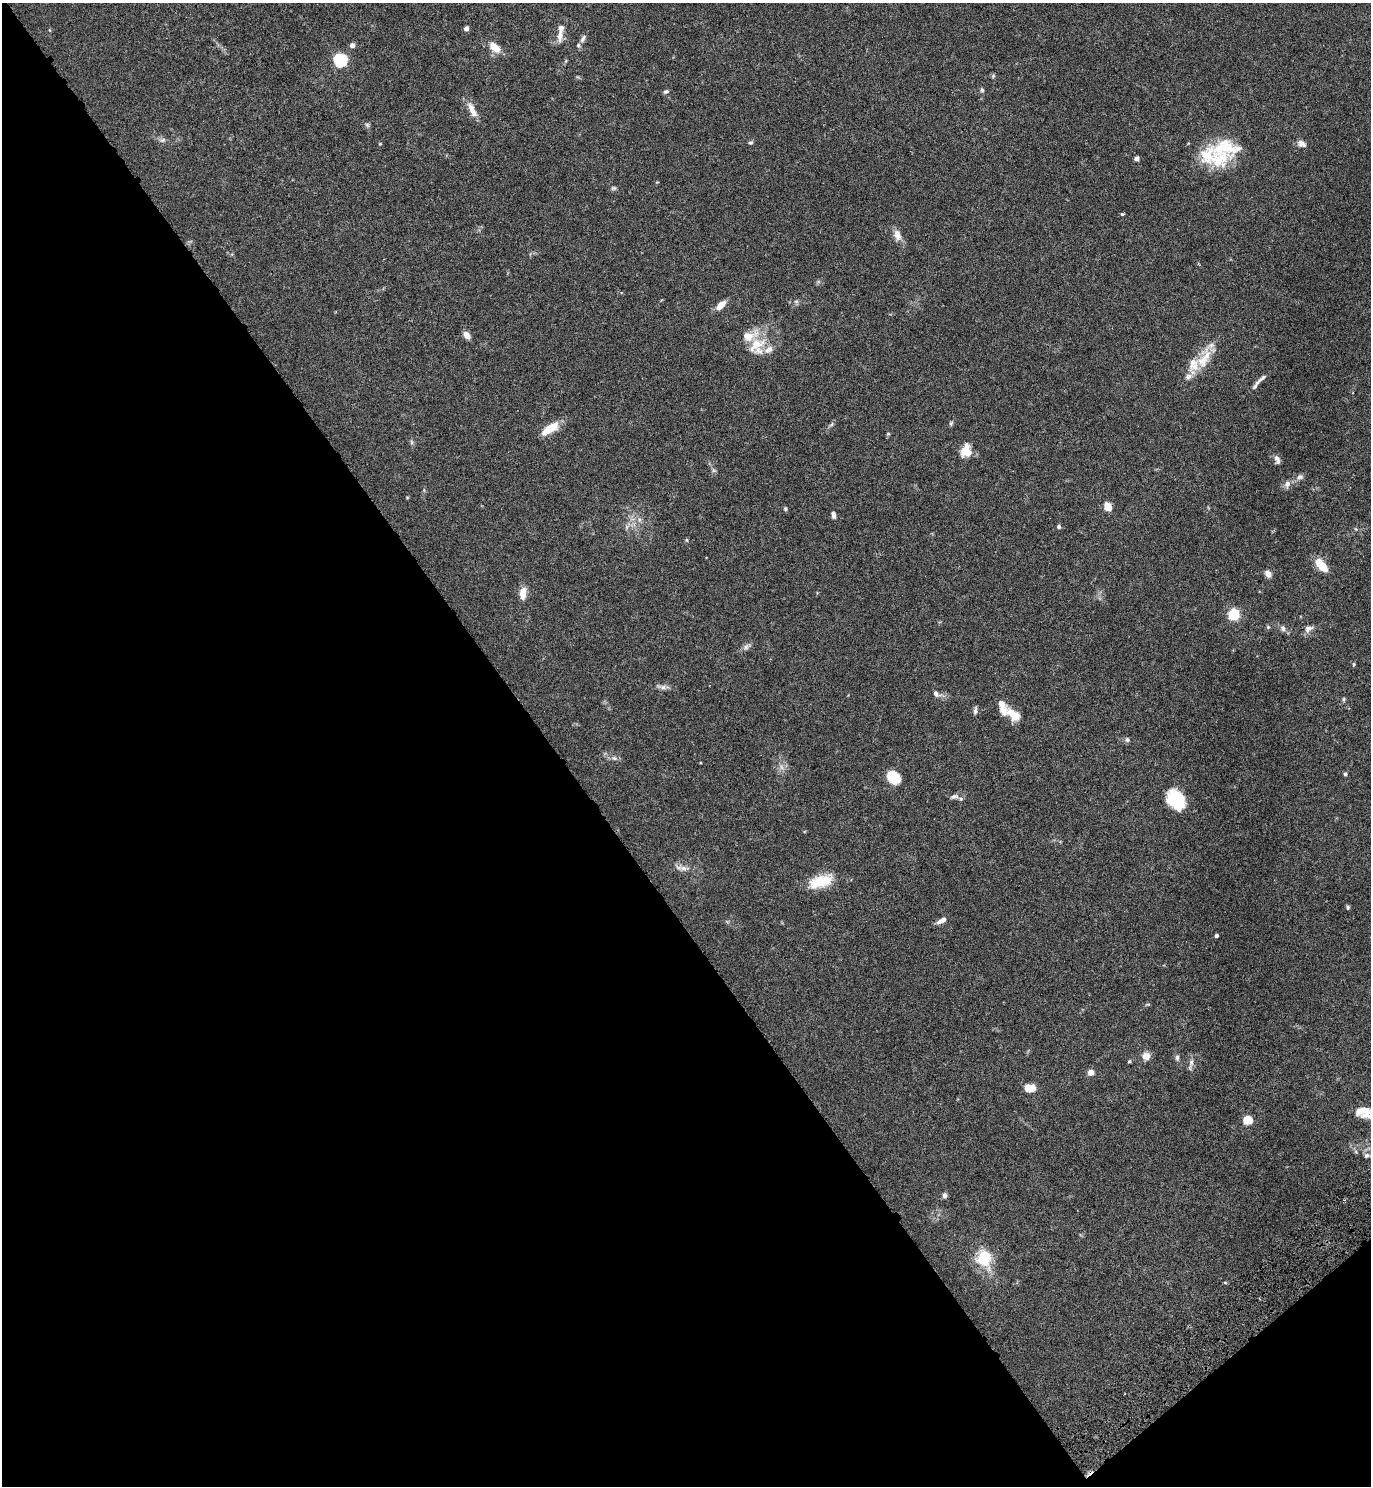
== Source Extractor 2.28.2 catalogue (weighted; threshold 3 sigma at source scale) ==
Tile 14 of 4 x 4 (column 2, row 4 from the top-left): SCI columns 1570-2938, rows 52-1535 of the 6071 x 6081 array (HDU 1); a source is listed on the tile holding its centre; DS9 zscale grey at full resolution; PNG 1373 x 1488 px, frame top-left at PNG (2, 3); no overlay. Shown black and unused: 42% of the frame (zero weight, under 4 of 7 exposures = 5% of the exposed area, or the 3 px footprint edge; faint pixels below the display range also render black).
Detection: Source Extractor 2.28.2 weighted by HDU 2 'WHT'; one run over the whole footprint, this tile lists its part. Background 0.0247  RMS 0.0024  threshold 0.00964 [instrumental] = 3 sigma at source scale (4.09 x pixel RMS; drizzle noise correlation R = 1.36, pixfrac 0.8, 0.05/0.05 arcsec/px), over >= 5 px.
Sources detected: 95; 1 inside a brighter object's white glare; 1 cosmic-ray / hot-pixel residue — not listed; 12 inside a brighter listed object's ellipse — not listed separately; the other 81 listed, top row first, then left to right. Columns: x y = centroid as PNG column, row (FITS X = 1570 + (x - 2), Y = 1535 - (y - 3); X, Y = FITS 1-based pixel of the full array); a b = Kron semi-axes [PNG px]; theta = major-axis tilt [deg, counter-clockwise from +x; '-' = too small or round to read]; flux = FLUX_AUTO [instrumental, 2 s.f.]
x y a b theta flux
466 29 5 4 - 0.9
560 35 16 8 85 1.7
583 38 13 6 60 0.76
352 45 6 6 - 0.76
495 48 12 7 -42 3.6
340 60 14 13 - 6.6
993 76 6 4 47 0.27
982 90 6 5 - 0.35
666 91 7 5 30 0.44
472 110 22 7 -63 2.2
367 125 7 5 -45 0.4
163 140 7 5 13 0.52
750 143 6 5 - 0.35
380 144 5 3 - 0.17
1301 144 12 7 -30 0.96
1226 148 48 22 1 9.9
1136 158 5 5 - 0.67
613 188 7 5 19 0.38
1122 214 4 3 - 0.31
897 235 15 9 -75 1.7
796 301 6 4 -18 0.36
721 305 12 6 44 2
467 335 8 6 -52 1.4
756 345 29 15 35 5.2
1202 361 21 18 23 4.4
1188 376 9 8 - 0.96
1261 379 24 5 42 1.1
951 423 7 4 46 0.35
831 424 8 4 46 0.41
550 429 21 8 32 4.4
888 434 6 3 18 0.22
411 442 7 4 -71 0.35
966 451 15 11 79 3.1
1277 460 11 6 -67 1
713 470 7 4 -71 0.42
1299 477 11 7 22 0.82
1287 484 10 8 67 0.98
1108 507 6 5 - 3.9
785 509 6 4 -69 0.3
833 515 8 5 -81 0.6
639 519 6 4 -90 0.46
1059 527 5 5 - 0.41
687 540 6 3 -70 0.21
1321 565 16 8 -46 4.5
1268 574 7 5 -54 1.5
523 593 17 8 85 1.8
1234 614 5 5 - 25
1268 627 6 6 - 0.31
1283 628 8 7 - 0.71
1308 629 12 8 33 1.2
746 647 8 6 64 0.66
1353 664 5 4 - 0.29
662 687 14 5 -13 0.89
936 694 11 7 -28 0.96
1344 699 6 4 74 0.32
975 710 10 4 80 0.51
1013 714 19 10 -43 3.3
1127 740 7 6 - 0.47
614 758 6 4 -42 0.43
781 767 7 5 -88 0.68
1345 774 5 4 - 0.35
894 778 11 8 -42 8.6
954 796 13 7 11 0.91
1179 799 25 16 -20 8.2
683 868 16 6 -6 1.2
821 881 29 13 17 6.1
1348 907 5 5 - 0.36
942 921 13 5 28 1.2
1216 935 4 3 - 0.47
1146 1056 8 8 - 2.1
1177 1058 7 5 89 0.5
1129 1061 5 4 - 0.26
1191 1062 10 6 80 0.89
1091 1072 4 4 - 2.7
1027 1088 6 5 - 2.4
1364 1110 25 13 -4 3.9
1248 1120 5 5 - 11
1367 1155 12 7 8 1.2
944 1195 7 5 -87 0.65
984 1258 16 14 72 8
1225 1282 6 4 -2 0.21
Isophote crosses this tile's border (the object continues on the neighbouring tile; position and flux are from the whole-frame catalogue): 2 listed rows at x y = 1364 1110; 1367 1155